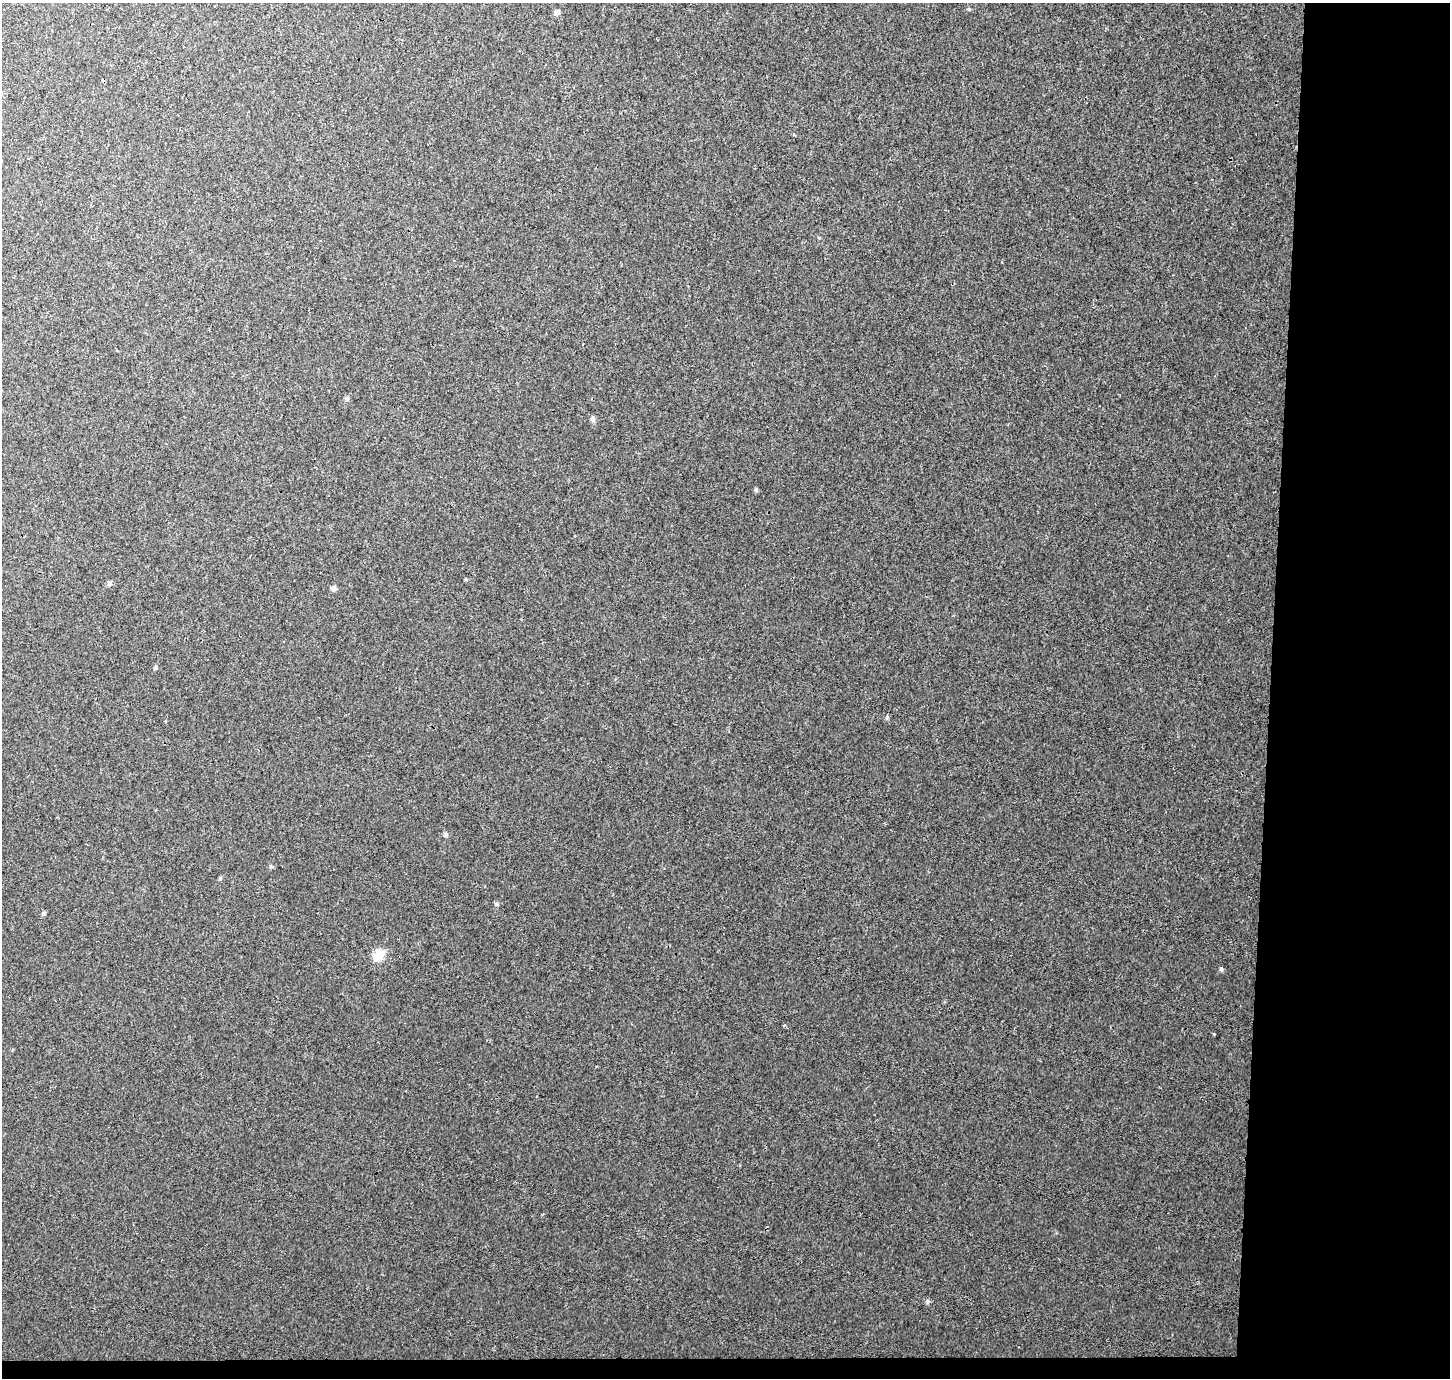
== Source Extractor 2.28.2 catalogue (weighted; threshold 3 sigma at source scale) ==
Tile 9 of 3 x 3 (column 3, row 3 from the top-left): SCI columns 2901-4348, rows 260-1635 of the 4359 x 4647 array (HDU 1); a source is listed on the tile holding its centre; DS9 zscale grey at full resolution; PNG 1452 x 1380 px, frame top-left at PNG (2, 3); no overlay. Shown black and unused: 14% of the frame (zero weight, under 3 of 4 exposures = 4% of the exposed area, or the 3 px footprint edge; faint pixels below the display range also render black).
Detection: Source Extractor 2.28.2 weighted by HDU 2 'WHT'; one run over the whole footprint, this tile lists its part. Background 0.0037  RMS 0.0023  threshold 0.0104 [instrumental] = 3 sigma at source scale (4.5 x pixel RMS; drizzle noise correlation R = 1.50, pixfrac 1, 0.0396/0.0396 arcsec/px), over >= 5 px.
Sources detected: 15; all 15 listed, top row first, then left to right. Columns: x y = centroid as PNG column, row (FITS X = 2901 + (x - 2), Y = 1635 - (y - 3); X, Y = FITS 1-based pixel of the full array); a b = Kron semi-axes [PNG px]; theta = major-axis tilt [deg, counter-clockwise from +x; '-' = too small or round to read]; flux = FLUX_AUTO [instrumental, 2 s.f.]
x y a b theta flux
556 12 6 6 - 0.89
347 398 6 5 - 0.59
592 419 7 6 - 0.64
756 490 6 5 - 0.35
109 583 6 5 - 0.65
333 589 7 6 - 0.66
155 668 5 4 - 0.31
887 717 5 4 - 0.32
166 721 4 3 - 0.21
446 835 6 6 - 0.49
220 878 5 5 - 0.29
43 913 6 5 - 0.43
379 955 14 12 48 3
1221 969 5 5 - 0.34
1214 1034 3 3 - 0.16
Unlisted compact peaks at least as high as the median listed source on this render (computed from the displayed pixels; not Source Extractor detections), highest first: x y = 927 1302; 496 904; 271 867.